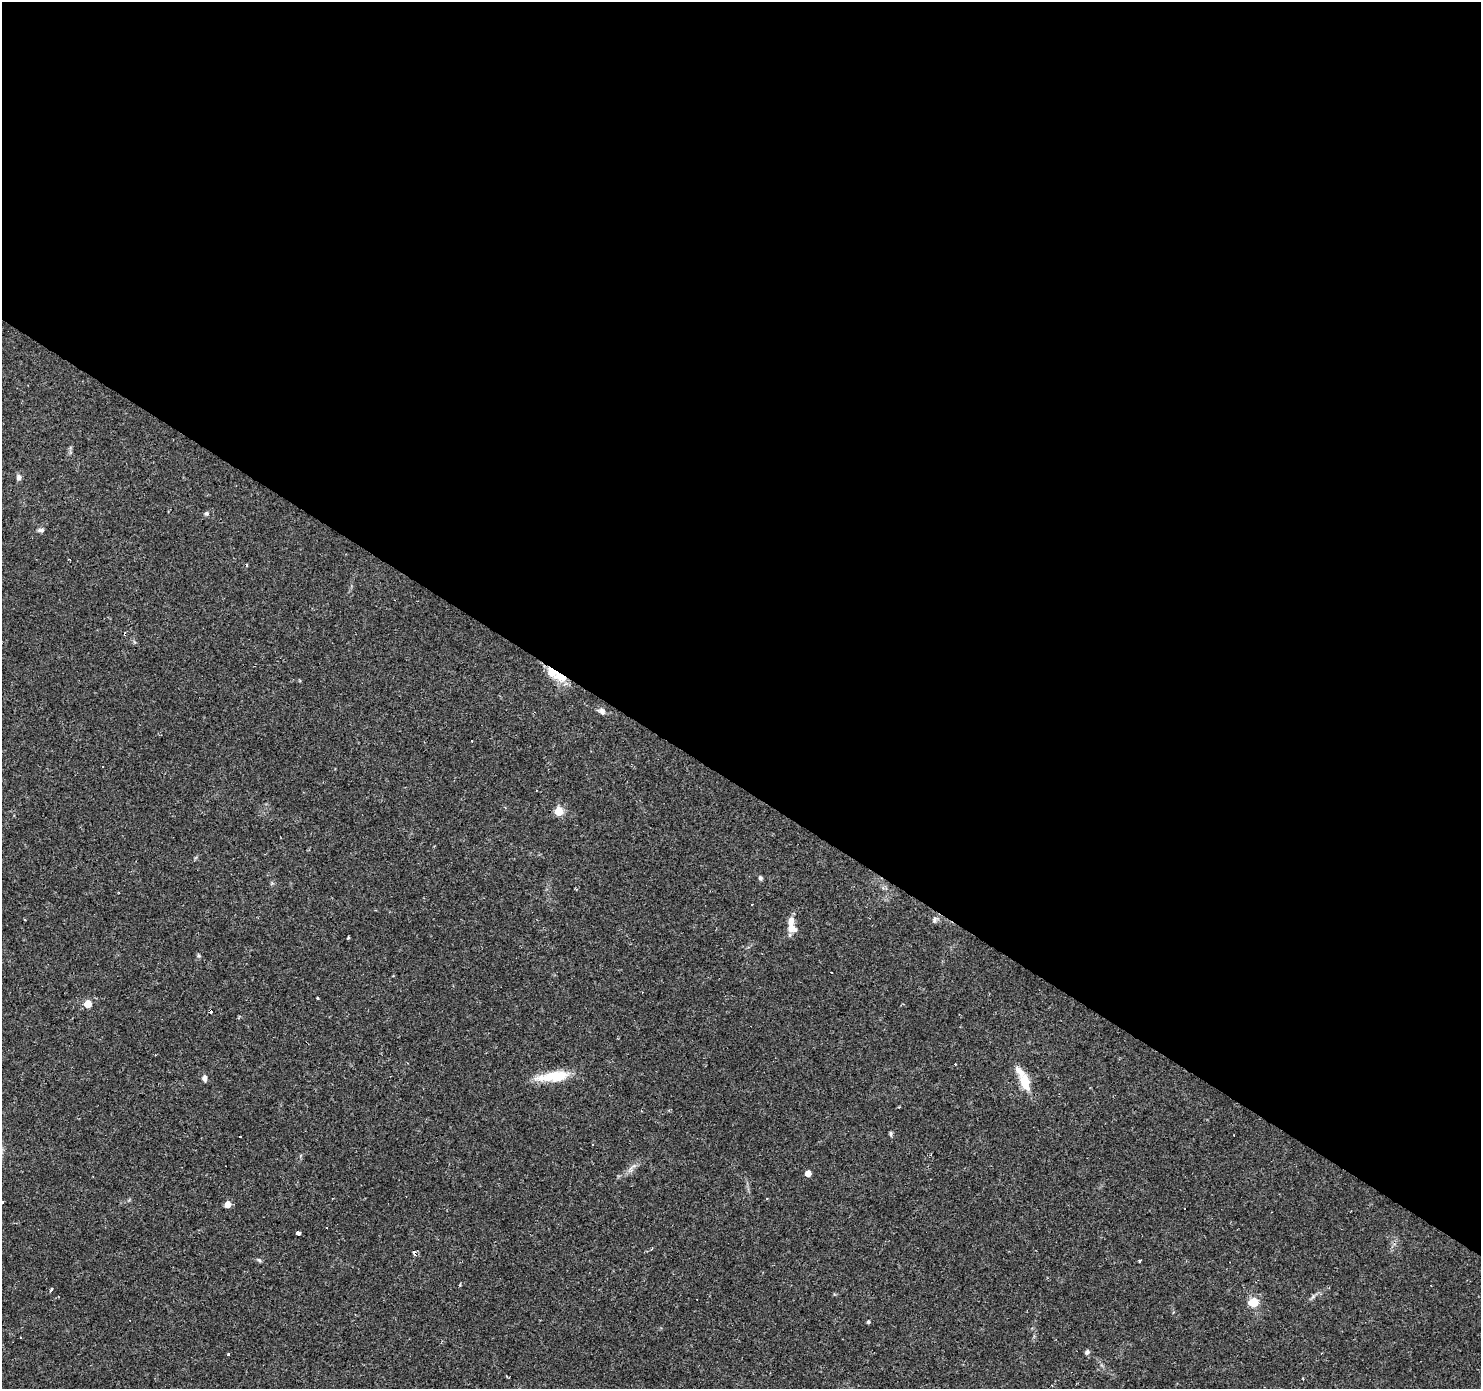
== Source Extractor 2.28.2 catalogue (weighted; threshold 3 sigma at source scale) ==
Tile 3 of 4 x 4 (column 3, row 1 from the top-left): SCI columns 2960-4438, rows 4343-5729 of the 5920 x 5977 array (HDU 1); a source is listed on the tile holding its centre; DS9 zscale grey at full resolution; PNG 1483 x 1391 px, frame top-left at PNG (2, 2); no overlay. Shown black and unused: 57% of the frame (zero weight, under 2 of 3 exposures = <1% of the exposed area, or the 3 px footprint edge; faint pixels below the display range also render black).
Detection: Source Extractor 2.28.2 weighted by HDU 2 'WHT'; one run over the whole footprint, this tile lists its part. Background 0.0427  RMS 0.0037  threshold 0.0167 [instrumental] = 3 sigma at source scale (4.5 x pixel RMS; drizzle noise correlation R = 1.50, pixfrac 1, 0.0396/0.0396 arcsec/px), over >= 5 px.
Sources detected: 51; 13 cosmic-ray / hot-pixel residue — not listed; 3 inside a brighter listed object's ellipse — not listed separately; the other 35 listed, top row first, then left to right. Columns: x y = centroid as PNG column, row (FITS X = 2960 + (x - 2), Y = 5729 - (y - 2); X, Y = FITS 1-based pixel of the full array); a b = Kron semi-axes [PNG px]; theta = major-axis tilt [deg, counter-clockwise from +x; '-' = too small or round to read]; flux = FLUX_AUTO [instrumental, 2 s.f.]
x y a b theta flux
19 477 7 6 - 1.2
206 513 6 6 - 0.7
41 530 8 5 3 1
561 677 20 13 -30 6.6
602 711 10 7 -41 1.7
102 767 3 2 - 0.35
559 811 5 5 - 14
760 878 6 5 - 0.77
576 889 4 2 - 0.38
935 920 9 7 73 1.2
791 921 20 7 80 3.9
348 938 5 3 - 0.32
199 956 6 4 -19 0.47
317 998 3 3 - 0.73
88 1004 5 5 - 8.8
955 1064 3 2 - 0.34
554 1076 39 11 7 11
205 1078 10 6 -81 1.2
1025 1081 21 11 -73 7.4
891 1134 8 4 -90 0.58
630 1169 12 5 60 1.6
808 1173 5 4 - 3.9
3 1202 3 3 - 0.96
227 1204 5 5 - 5
298 1233 3 3 - 61
415 1252 3 3 - 19
259 1260 6 5 - 0.62
1140 1261 3 3 - 0.87
51 1290 3 3 - 1.1
1313 1296 7 4 56 0.77
1253 1302 8 8 - 7.5
868 1322 4 4 - 0.62
21 1337 3 2 - 0.43
1087 1352 7 5 50 0.89
228 1354 3 3 - 1.5
Overlapping masked pixels (flux is a lower limit): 2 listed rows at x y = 561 677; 415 1252
Isophote crosses this tile's border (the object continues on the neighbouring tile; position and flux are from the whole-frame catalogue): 1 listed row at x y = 3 1202